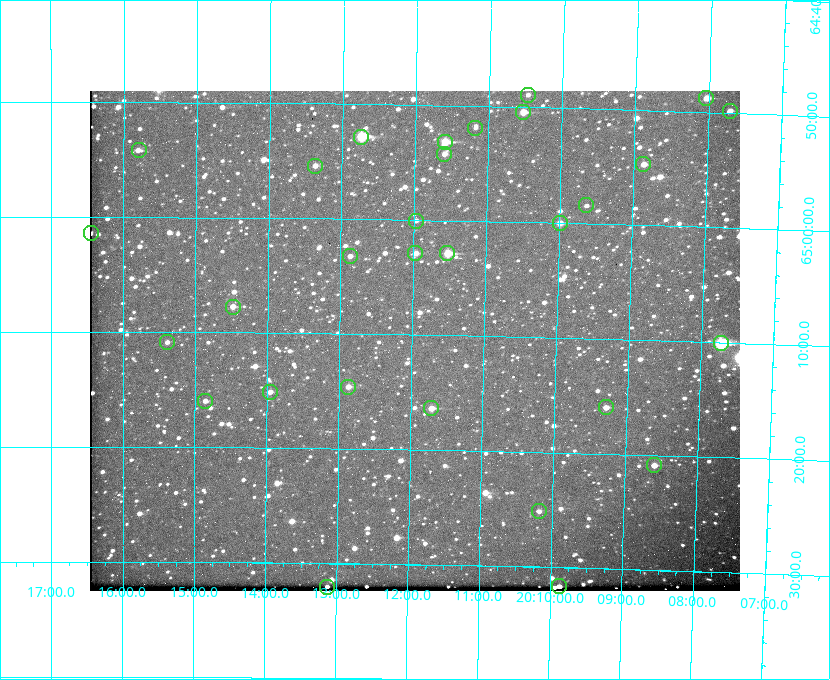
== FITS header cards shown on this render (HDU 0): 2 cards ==
NAXIS1  =                  650
NAXIS2  =                  500

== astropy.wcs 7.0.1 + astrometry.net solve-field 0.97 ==
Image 650 x 500 px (HDU 0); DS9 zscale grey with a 90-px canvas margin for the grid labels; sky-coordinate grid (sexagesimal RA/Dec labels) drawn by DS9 from the SOLVED WCS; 30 Tycho-2 reference stars matched to detected sources circled (green)
Header WCS: none
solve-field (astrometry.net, Tycho-2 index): SOLVED blind (the file carries no WCS)
Solved WCS: RA---TAN-SIP/DEC--TAN-SIP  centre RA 20:11:58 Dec +65:11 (302.99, +65.18 deg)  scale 5.23 arcsec/px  FOV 56.7' x 43.6'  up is +179 deg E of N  parity flipped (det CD > 0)
(file carries no celestial WCS; the grid is the blind solution)
Tycho-2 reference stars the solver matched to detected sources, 30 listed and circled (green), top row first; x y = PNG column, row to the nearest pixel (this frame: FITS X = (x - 90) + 1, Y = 500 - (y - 91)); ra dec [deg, ICRS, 3 dp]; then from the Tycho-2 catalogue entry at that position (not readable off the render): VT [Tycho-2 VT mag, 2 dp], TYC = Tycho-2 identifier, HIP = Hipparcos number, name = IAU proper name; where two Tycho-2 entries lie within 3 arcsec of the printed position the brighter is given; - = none
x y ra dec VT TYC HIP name
528 95 302.617 +64.815 11.97 4240-238-1 - -
706 98 302.008 +64.813 10.38 4240-809-1 - -
730 111 301.927 +64.830 11.16 4240-869-1 - -
523 112 302.633 +64.841 10.69 4240-985-1 - -
475 128 302.794 +64.865 12.51 4240-904-1 - -
361 137 303.184 +64.880 9.02 4240-488-1 - -
445 142 302.897 +64.886 9.40 4240-717-1 - -
139 150 303.948 +64.903 11.68 4240-549-1 - -
444 154 302.899 +64.904 11.91 4240-435-1 - -
643 164 302.216 +64.912 11.03 4240-1279-1 - -
315 166 303.341 +64.923 11.58 4240-148-1 - -
586 205 302.408 +64.974 11.97 4240-686-1 - -
416 221 302.992 +65.001 11.85 4240-479-1 - -
560 223 302.498 +65.000 11.22 4240-149-1 - -
91 233 304.112 +65.024 12.29 4240-364-1 - -
415 253 302.992 +65.048 11.44 4240-88-1 - -
447 253 302.882 +65.048 10.25 4240-98-1 - -
350 256 303.217 +65.054 11.98 4240-166-1 - -
233 307 303.620 +65.129 11.18 4240-34-1 - -
167 342 303.846 +65.181 11.99 4240-1077-1 - -
721 343 301.932 +65.168 8.01 4240-866-1 99147 -
348 387 303.217 +65.244 11.17 4240-236-1 - -
270 392 303.488 +65.252 12.13 4240-1343-1 - -
205 401 303.713 +65.266 11.45 4240-564-1 - -
606 407 302.323 +65.266 11.19 4240-188-1 - -
431 408 302.928 +65.273 10.74 4240-760-1 - -
654 465 302.149 +65.348 11.48 4240-952-1 - -
539 511 302.546 +65.419 11.91 4240-28-1 - -
559 586 302.469 +65.528 11.23 4240-136-1 - -
327 587 303.282 +65.535 11.46 4240-242-1 - -